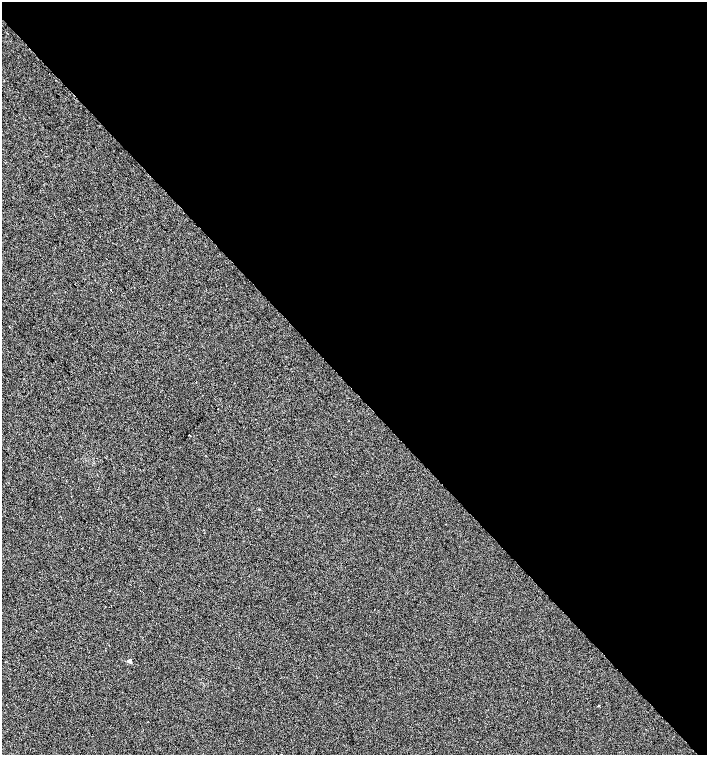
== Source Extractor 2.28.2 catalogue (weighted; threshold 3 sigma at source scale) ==
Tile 8 of 4 x 4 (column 4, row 2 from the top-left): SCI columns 4452-5860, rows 3013-4517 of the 6018 x 6029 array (HDU 1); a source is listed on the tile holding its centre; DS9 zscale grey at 2 x 2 block average (1 PNG px = mean of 2 x 2 image px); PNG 709 x 757 px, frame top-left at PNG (2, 2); no overlay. Shown black and unused: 52% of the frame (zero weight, under 2 of 3 exposures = <1% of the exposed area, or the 3 px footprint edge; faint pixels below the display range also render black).
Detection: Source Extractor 2.28.2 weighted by HDU 2 'WHT'; one run over the whole footprint, this tile lists its part. Background 6.08e-04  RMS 0.0056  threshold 0.0251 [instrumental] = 3 sigma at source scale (4.5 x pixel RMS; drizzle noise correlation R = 1.50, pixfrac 1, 0.0396/0.0396 arcsec/px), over >= 5 px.
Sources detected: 3; all 3 listed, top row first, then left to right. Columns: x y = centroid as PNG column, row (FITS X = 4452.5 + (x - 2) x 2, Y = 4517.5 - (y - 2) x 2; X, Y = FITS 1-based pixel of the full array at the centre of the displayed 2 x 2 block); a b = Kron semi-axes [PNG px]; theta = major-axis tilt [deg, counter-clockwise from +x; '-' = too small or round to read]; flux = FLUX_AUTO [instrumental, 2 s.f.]
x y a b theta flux
189 435 2 2 - 1.3
129 661 2 2 - 8.2
598 706 2 2 - 1